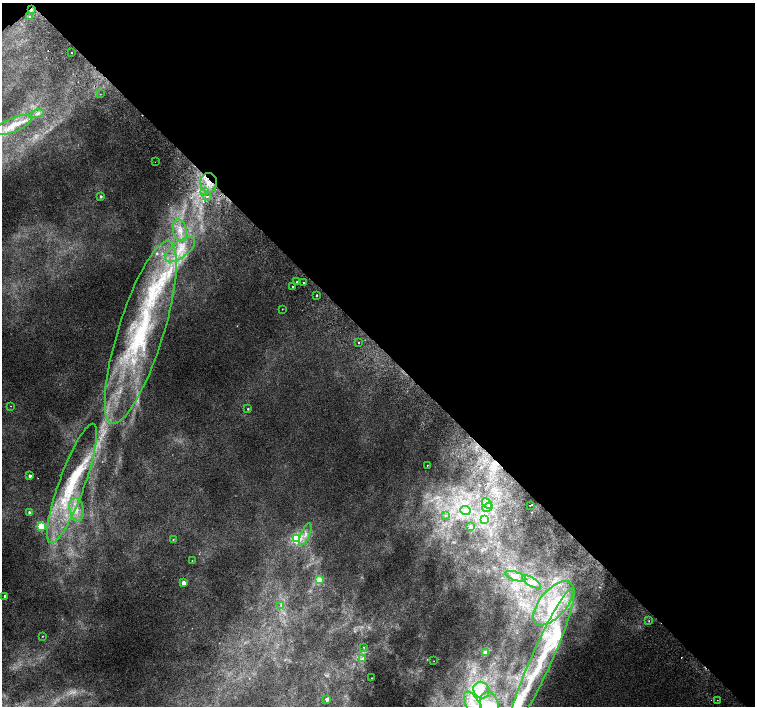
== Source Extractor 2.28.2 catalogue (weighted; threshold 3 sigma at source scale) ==
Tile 3 of 4 x 4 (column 3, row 1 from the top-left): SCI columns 3063-4567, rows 4487-5894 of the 6118 x 6093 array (HDU 1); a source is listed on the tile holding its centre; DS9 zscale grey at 2 x 2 block average (1 PNG px = mean of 2 x 2 image px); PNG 757 x 708 px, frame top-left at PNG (2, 3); each listed source drawn as its Kron ellipse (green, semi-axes under 4 px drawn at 4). Shown black and unused: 49% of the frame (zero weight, under 2 of 3 exposures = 3% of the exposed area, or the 3 px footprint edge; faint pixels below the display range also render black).
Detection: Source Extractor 2.28.2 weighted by HDU 2 'WHT'; one run over the whole footprint, this tile lists its part. Background 0.00525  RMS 0.0036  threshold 0.0162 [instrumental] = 3 sigma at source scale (4.5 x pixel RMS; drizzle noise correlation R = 1.50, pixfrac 1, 0.0396/0.0396 arcsec/px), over >= 5 px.
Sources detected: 65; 6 inside a brighter listed object's ellipse — not listed separately; the other 59 listed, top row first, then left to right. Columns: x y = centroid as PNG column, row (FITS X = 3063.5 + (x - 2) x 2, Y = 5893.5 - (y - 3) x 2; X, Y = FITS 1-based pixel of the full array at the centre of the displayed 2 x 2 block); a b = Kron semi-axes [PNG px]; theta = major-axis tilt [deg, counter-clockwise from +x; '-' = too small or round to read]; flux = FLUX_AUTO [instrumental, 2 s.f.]
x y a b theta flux
31 10 4 2 - 2.3
30 17 3 3 - 1.1
71 53 2 2 - 5
100 94 2 2 - 0.38
37 114 7 2 12 1.7
13 125 19 7 22 12
155 162 2 2 - 0.37
209 183 10 8 -87 12
205 192 4 2 - 1.3
101 196 3 2 - 1.6
207 196 3 2 - 1.2
180 231 11 7 -77 8.3
180 250 18 8 38 16
297 281 2 2 - 6.7
304 283 2 2 - 1.4
293 286 2 2 - 1.4
316 295 2 2 - 2.1
282 309 2 2 - 0.48
141 333 95 22 73 170
359 342 2 2 - 2.5
11 406 2 2 - 0.91
248 409 2 2 - 0.84
427 465 2 2 - 1
30 476 3 2 - 3.6
72 483 63 13 70 64
487 503 6 3 -46 2.4
530 505 3 2 - 0.98
487 507 5 3 - 2.3
77 509 12 7 -78 8.8
465 510 5 4 - 2.9
29 512 3 2 - 1.9
446 516 3 2 - 0.43
485 519 4 2 - 1.2
42 526 3 3 - 73
471 526 4 2 - 0.8
305 534 12 4 66 5.2
297 539 4 3 - 67
173 540 3 3 - 0.59
192 560 2 2 - 0.32
516 576 11 4 -18 4.4
319 580 3 3 - 11
532 582 11 4 -33 4.4
183 583 3 2 - 9.4
5 596 2 2 - 2.3
553 603 27 13 49 34
281 605 3 3 - 1
649 621 3 2 - 0.55
42 636 2 2 - 0.39
364 647 2 2 - 0.83
485 652 3 2 - 16
363 659 4 4 - 2.3
541 659 78 10 66 66
434 661 2 2 - 0.29
371 678 2 2 - 0.41
481 690 9 7 -53 8.2
327 699 2 2 - 7.2
717 700 2 2 - 2.1
473 705 15 6 -61 10
490 706 14 9 -77 13
Overlapping masked pixels (flux is a lower limit): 2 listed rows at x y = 31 10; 209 183
Isophote crosses this tile's border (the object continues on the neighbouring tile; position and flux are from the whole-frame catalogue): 2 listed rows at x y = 473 705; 490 706
Diffuse or blended objects may show on this block-average render without a row.